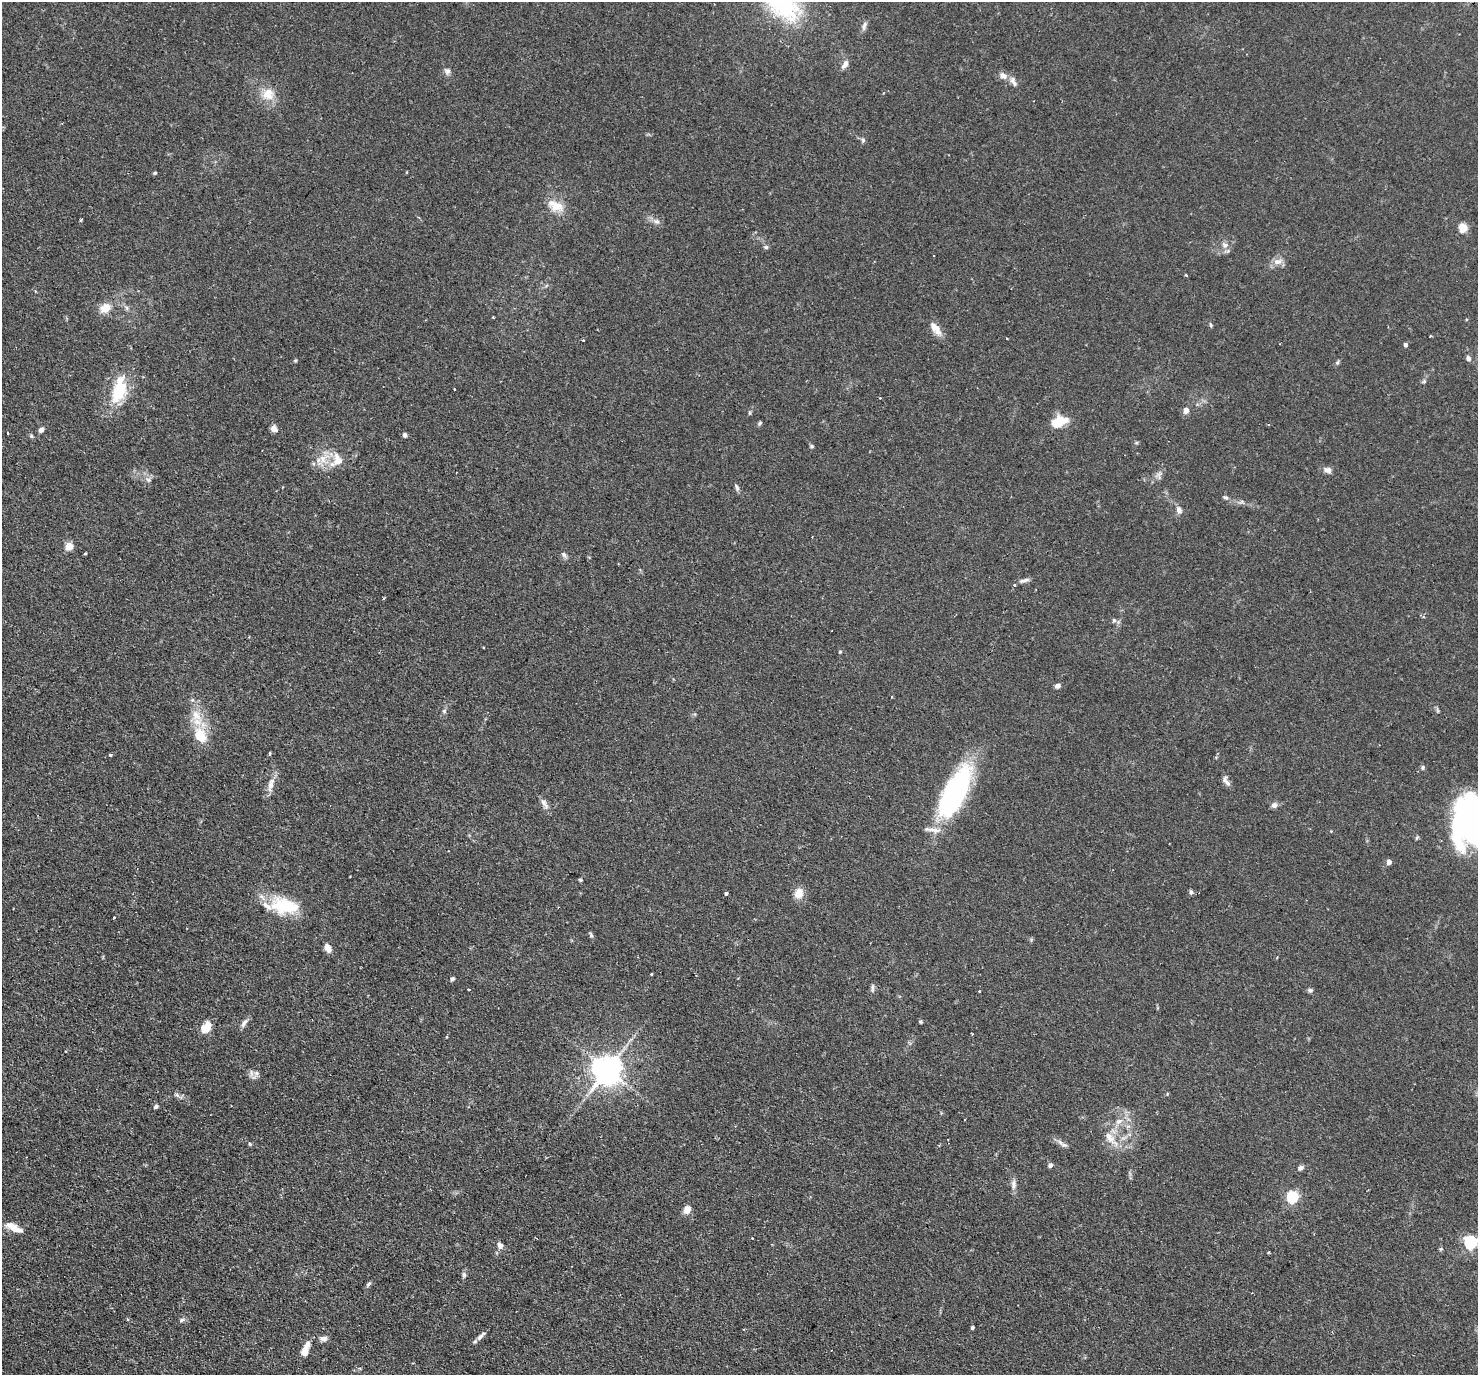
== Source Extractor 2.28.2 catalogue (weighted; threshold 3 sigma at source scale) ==
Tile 7 of 4 x 4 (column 3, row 2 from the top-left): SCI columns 2999-4474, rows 3075-4447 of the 5999 x 6005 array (HDU 1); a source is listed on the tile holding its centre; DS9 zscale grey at full resolution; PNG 1480 x 1377 px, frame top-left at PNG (2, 2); no overlay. Shown black and unused: <1% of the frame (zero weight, under 2 of 3 exposures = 4% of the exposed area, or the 3 px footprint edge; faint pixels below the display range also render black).
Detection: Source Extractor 2.28.2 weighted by HDU 2 'WHT'; one run over the whole footprint, this tile lists its part. Background 0.109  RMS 0.0066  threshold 0.0297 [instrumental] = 3 sigma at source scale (4.5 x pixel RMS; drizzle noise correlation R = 1.50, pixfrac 1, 0.05/0.05 arcsec/px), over >= 5 px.
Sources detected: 122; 1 inside a brighter object's white glare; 1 cosmic-ray / hot-pixel residue — not listed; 7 inside a brighter listed object's ellipse — not listed separately; the other 113 listed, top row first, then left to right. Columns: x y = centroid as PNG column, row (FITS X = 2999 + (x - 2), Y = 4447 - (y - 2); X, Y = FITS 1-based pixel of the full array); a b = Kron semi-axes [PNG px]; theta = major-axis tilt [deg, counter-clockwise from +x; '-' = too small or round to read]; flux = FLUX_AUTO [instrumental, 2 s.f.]
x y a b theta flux
864 26 14 5 72 2.2
845 64 11 6 58 3.3
447 71 9 8 - 2.3
1003 76 12 8 -26 3.7
1013 82 16 7 -62 3.1
268 94 17 17 - 10
863 140 7 5 -73 1.4
155 173 4 4 - 0.86
556 206 24 13 -26 11
81 220 3 3 - 0.91
656 221 9 6 -14 2.3
1463 228 5 5 - 23
1225 245 10 9 - 3.5
766 247 6 5 - 1.2
934 255 2 2 - 0.53
1277 262 13 8 12 4.3
1186 275 3 3 - 0.76
105 308 15 11 39 7.4
127 308 7 4 -71 1.2
1211 325 6 4 -88 0.81
934 326 17 10 -65 4.9
1430 336 3 2 - 0.53
1406 345 5 4 - 1.7
1468 358 7 5 -64 1.8
295 360 6 4 1 0.71
1337 362 7 5 67 1.1
1424 381 5 5 - 0.99
454 389 3 2 - 0.4
119 390 36 17 74 28
1186 410 9 7 81 2.8
749 413 7 3 -82 0.78
1059 421 17 11 25 14
760 423 6 4 52 1
274 429 8 7 - 3.2
41 430 7 5 55 2.1
8 432 3 2 - 0.67
405 435 5 4 - 1.9
31 436 5 5 - 0.9
812 446 5 4 - 0.92
323 459 13 8 -77 6.5
338 460 18 13 -73 9.6
1328 470 10 8 -15 2.8
1159 475 12 8 63 2.9
148 480 7 6 - 1.8
737 487 10 5 -66 1.6
1225 497 8 5 -18 1.2
1179 510 11 7 -66 2.7
69 546 5 5 - 16
85 553 4 3 - 0.68
564 555 9 5 -51 1.7
1024 580 15 5 13 2.2
384 598 3 3 - 0.62
1114 620 6 5 - 1.2
840 652 4 4 - 0.77
1058 686 6 5 - 2.2
444 711 6 6 - 1.2
200 735 24 16 -60 16
270 753 3 3 - 1.4
110 755 3 3 - 0.94
1423 767 6 5 - 1.2
1226 781 16 6 -57 2.9
270 785 18 7 77 5.1
954 793 57 20 64 110
544 804 18 6 -59 3.3
1274 805 8 7 - 2.6
1473 817 57 42 -77 210
1389 862 5 4 - 3.6
580 880 5 4 - 0.75
1191 892 5 5 - 1.6
726 893 3 3 - 1.5
799 893 14 10 64 6.6
285 906 36 19 -11 30
114 918 3 3 - 1.2
591 935 8 5 -78 1.1
328 948 9 6 -67 4.9
651 974 3 3 - 1.5
452 979 5 4 - 1.3
872 988 14 4 90 1.4
468 989 3 3 - 1.2
1310 990 7 5 -8 1.5
979 991 3 2 - 0.61
921 1021 4 4 - 0.95
244 1023 14 6 53 2.6
206 1027 13 9 44 9.5
972 1034 3 2 - 0.6
447 1036 3 3 - 2
607 1070 9 8 - 970
256 1073 10 6 58 2.2
177 1095 8 4 -45 1.5
156 1107 5 4 - 1.3
965 1119 2 2 - 0.55
1119 1121 10 7 25 4.1
1110 1138 21 10 -53 8.8
250 1144 6 4 -46 0.8
1062 1144 19 5 -35 3
1050 1165 5 5 - 2.1
1301 1168 8 6 34 2.1
1013 1184 14 7 89 3.1
1292 1197 6 5 - 69
687 1210 8 6 55 5.8
14 1227 23 8 -26 7.4
752 1238 3 2 - 0.63
1471 1242 6 6 - 110
500 1245 8 6 -74 3
1441 1249 5 4 - 0.76
1268 1252 3 2 - 0.59
464 1275 8 5 -80 1.5
368 1284 8 5 48 1.2
182 1320 8 5 28 1.4
972 1328 3 3 - 1.2
481 1336 16 4 43 2.6
324 1339 10 6 -1 2.8
305 1349 18 7 70 7.2
Isophote crosses this tile's border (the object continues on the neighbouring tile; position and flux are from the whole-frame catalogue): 2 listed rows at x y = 1473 817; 1471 1242